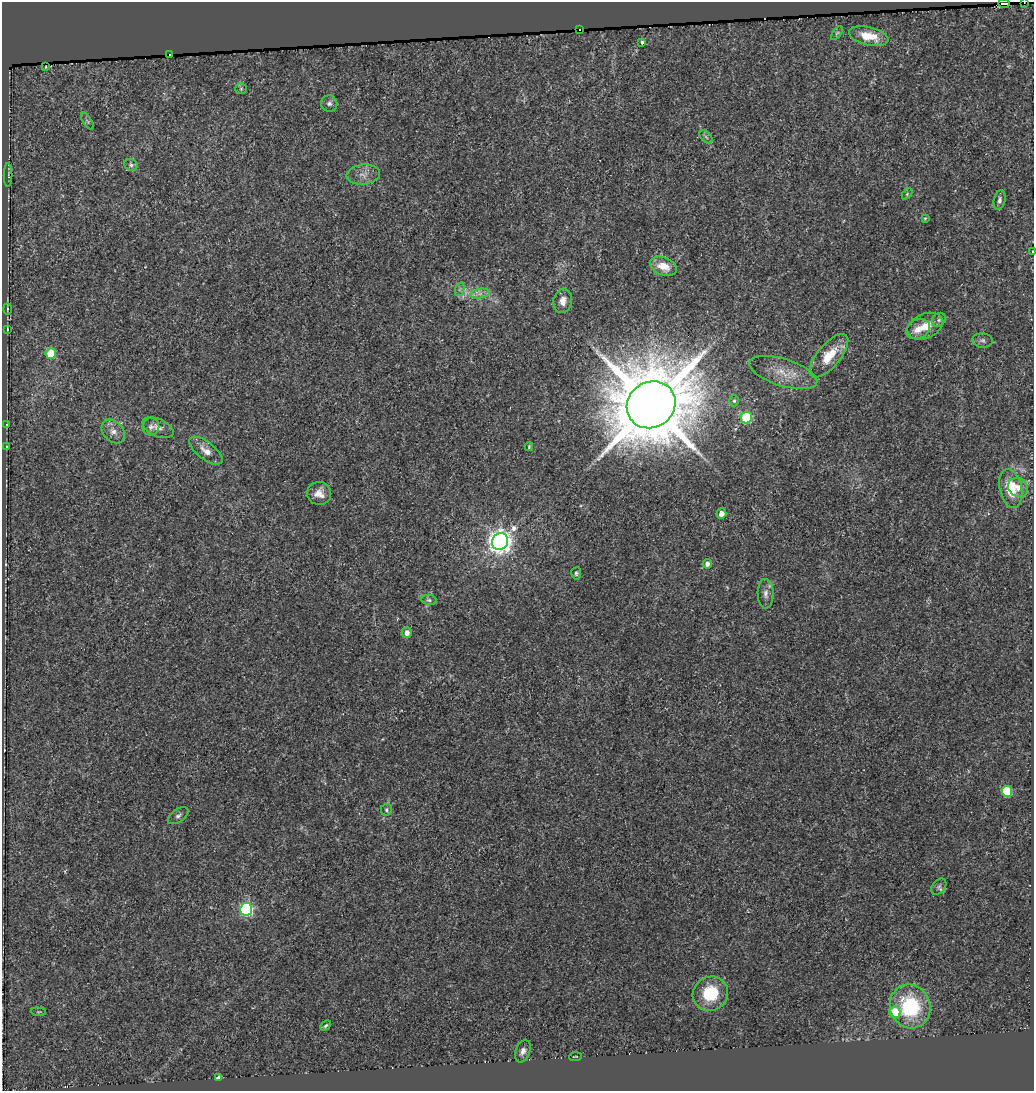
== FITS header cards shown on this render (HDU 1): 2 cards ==
NAXIS1  =                 1032
NAXIS2  =                 1089

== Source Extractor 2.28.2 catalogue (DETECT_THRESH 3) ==
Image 1032 x 1089 px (HDU 1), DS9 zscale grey, 1 PNG px = 1 image px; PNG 1036 x 1093 px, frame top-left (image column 1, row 1089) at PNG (2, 2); each listed source drawn as its Kron ellipse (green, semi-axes under 4 px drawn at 4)
Background 1.44e-04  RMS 0.0028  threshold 0.00836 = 3 sigma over >= 5 px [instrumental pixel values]
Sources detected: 65; all 65 listed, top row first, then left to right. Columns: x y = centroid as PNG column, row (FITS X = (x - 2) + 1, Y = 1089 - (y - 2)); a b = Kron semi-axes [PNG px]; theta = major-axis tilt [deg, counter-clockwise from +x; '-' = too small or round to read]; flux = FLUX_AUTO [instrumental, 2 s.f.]
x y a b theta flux
1004 3 6 3 -1 0.79
1024 3 2 2 - 0.2
580 29 2 2 - 0.11
837 33 8 4 54 0.3
869 36 20 9 -13 4.3
642 42 3 3 - 0.84
169 54 2 2 - 0.17
45 67 3 2 - 0.13
241 89 5 5 - 0.33
329 103 8 8 - 0.65
87 121 10 3 -57 0.28
706 137 8 4 -45 0.42
131 165 7 5 -28 0.42
8 175 12 2 90 0.29
363 175 16 10 7 1.7
907 194 6 4 46 0.24
999 200 10 5 79 0.66
925 218 3 2 - 0.16
1033 251 2 2 - 0.13
663 266 14 9 -20 2.9
460 289 7 4 71 0.43
480 294 10 4 9 0.86
563 301 12 9 78 1.4
7 309 6 2 -90 0.2
939 320 7 6 - 0.47
925 326 18 12 24 3.3
7 329 4 2 - 0.35
918 329 12 9 26 1.8
982 340 10 7 -3 0.64
51 353 5 5 - 7.1
829 356 27 11 50 5.1
783 373 35 13 -17 4.1
734 401 5 5 - 0.31
651 405 25 22 35 1800
746 417 6 5 - 14
6 425 4 2 - 0.15
151 427 9 8 - 0.71
158 428 16 8 -24 1.3
113 431 13 10 -48 1.4
6 447 3 2 - 0.12
529 447 4 3 - 0.2
206 451 20 8 -38 1.9
1018 487 10 9 - 1.7
1011 488 20 11 -78 5.8
319 493 12 11 - 1.8
721 513 5 5 - 1.5
500 542 9 8 - 140
707 564 5 4 - 0.97
576 573 6 5 - 0.35
766 594 15 8 -88 1.1
429 600 8 5 -10 0.38
407 633 5 5 - 1.2
1007 791 5 5 - 10
386 810 6 5 - 0.38
178 816 11 6 36 0.67
939 887 9 6 49 0.58
246 909 6 6 - 30
710 994 18 17 - 8.5
910 1006 22 20 -69 15
38 1012 7 3 -5 0.2
895 1012 6 5 - 5.8
326 1026 6 4 44 0.32
523 1051 11 7 69 0.91
575 1057 6 2 4 0.17
219 1077 3 3 - 2.9
At the frame edge (FLAGS 8, measured only in part): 3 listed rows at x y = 1004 3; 1024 3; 1033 251